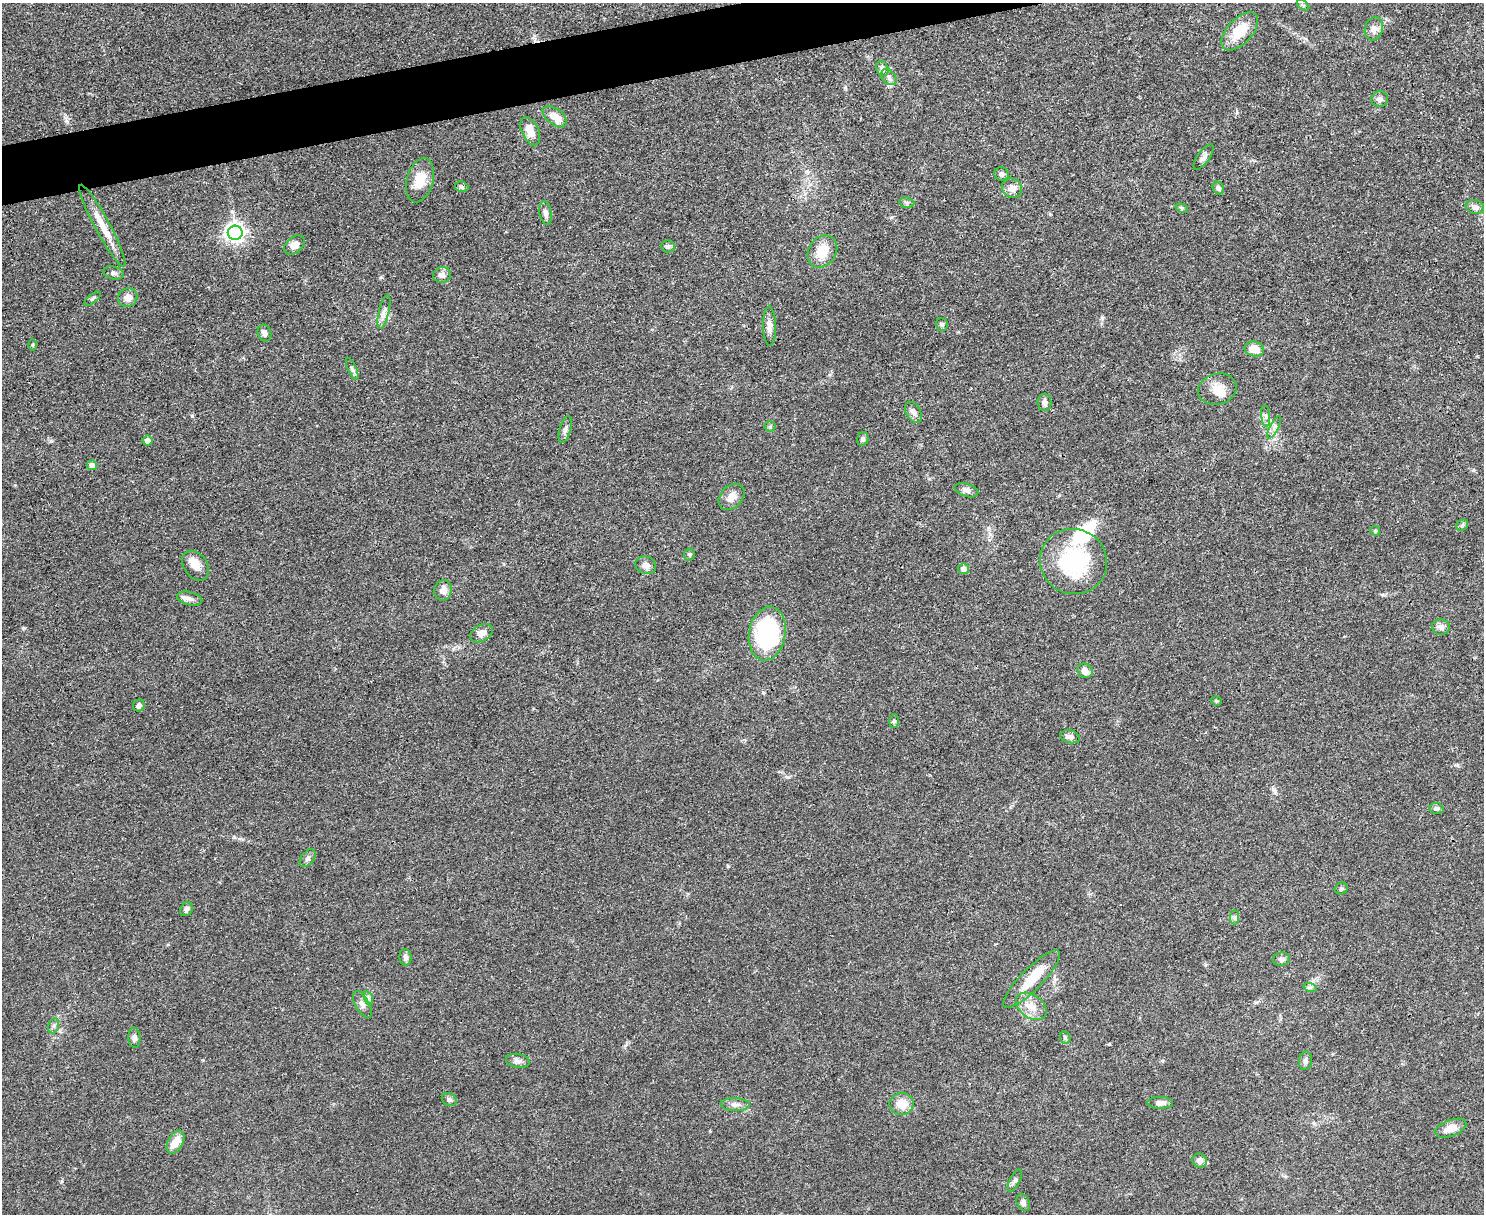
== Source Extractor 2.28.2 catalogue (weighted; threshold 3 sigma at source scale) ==
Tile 8 of 3 x 4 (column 2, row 3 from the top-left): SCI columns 1618-3099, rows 1213-2424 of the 4832 x 4849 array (HDU 1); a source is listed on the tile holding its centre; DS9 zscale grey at full resolution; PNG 1486 x 1216 px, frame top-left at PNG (2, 3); each listed source drawn as its Kron ellipse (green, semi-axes under 4 px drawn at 4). Shown black and unused: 3% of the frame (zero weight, under 3 of 4 exposures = <1% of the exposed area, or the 3 px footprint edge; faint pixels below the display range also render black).
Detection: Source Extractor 2.28.2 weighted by HDU 2 'WHT'; one run over the whole footprint, this tile lists its part. Background 0.0514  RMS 0.0049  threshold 0.022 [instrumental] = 3 sigma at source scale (4.5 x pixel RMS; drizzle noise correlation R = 1.50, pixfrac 1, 0.05/0.05 arcsec/px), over >= 5 px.
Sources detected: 91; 2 inside a brighter listed object's ellipse — not listed separately; the other 89 listed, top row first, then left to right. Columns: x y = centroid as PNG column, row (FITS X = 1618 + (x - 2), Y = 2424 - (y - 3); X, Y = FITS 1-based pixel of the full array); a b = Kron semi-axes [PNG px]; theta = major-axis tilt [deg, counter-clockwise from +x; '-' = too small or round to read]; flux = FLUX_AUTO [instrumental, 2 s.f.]
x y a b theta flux
1303 5 7 3 -37 0.61
1374 29 12 9 75 2.8
1240 31 23 12 47 13
882 69 8 6 -68 1.3
889 77 9 6 -49 1.7
1380 99 8 7 - 1.8
555 117 14 8 -37 7.1
530 131 15 8 -64 6.3
1204 157 15 6 55 2.2
1001 174 7 6 - 1.5
420 180 23 13 75 9.2
462 187 7 5 -16 1.1
1012 188 10 9 - 3.6
1218 188 6 5 - 1.5
907 203 8 5 -7 1
1475 207 9 7 -16 2.6
1182 208 6 4 -28 0.73
546 213 12 6 -79 2.2
102 226 46 7 -62 9
235 233 7 7 - 230
295 245 11 8 40 3.6
668 246 7 6 - 1.3
822 251 17 13 56 9.6
113 273 10 6 -13 1.5
442 275 9 8 - 2.5
128 298 10 9 - 3.8
92 299 10 3 40 0.71
384 312 17 5 76 2.5
942 324 6 6 - 1
769 326 20 6 -89 3
264 333 8 6 -69 2.1
33 345 5 3 - 0.52
1254 349 10 7 -13 7.2
352 369 12 4 -65 1.3
1217 389 19 15 15 6.7
1045 402 8 7 - 2
913 412 11 7 -60 2.3
1266 416 11 4 -85 1.5
770 426 5 5 - 0.68
1274 427 12 4 62 1.7
565 429 14 5 73 1.6
863 439 7 5 74 1.2
148 441 5 5 - 3.3
92 465 5 5 - 3.6
966 490 12 6 -18 2.1
731 497 15 11 46 4
1462 525 6 5 - 0.85
1375 531 5 4 - 0.61
689 554 6 5 - 0.8
1073 561 34 32 -24 43
646 565 10 8 -19 2.6
196 566 16 11 -54 5
964 569 5 5 - 2.4
443 590 10 8 77 3.2
190 599 13 6 -13 2.3
1441 627 9 7 -10 2.3
481 633 12 8 29 3
767 634 27 18 80 56
1085 671 8 7 - 3.5
1216 701 5 4 - 0.63
139 705 6 5 - 1.5
894 721 7 5 89 0.93
1070 737 10 6 -13 2.2
1437 808 7 5 -11 1.3
308 858 10 6 53 1.5
1341 888 6 5 - 0.8
187 909 7 6 - 1.5
1235 917 7 4 90 0.98
405 957 8 6 -87 1.7
1281 959 9 6 8 1.6
1032 979 39 10 45 12
1310 987 7 4 -17 0.87
368 998 7 4 -71 1
362 1004 15 7 -61 2.4
1031 1006 17 11 -37 6.2
53 1026 8 5 72 1.2
134 1038 10 6 -86 1.9
1065 1038 6 5 - 0.81
518 1061 12 7 -9 2.1
1305 1061 9 6 86 1.5
449 1100 7 6 - 1.4
1160 1103 13 6 -2 2.2
735 1104 14 6 -2 2.5
901 1104 12 11 - 6.9
1451 1128 16 8 21 5.2
175 1142 12 7 60 6.4
1200 1161 7 7 - 2.7
1015 1181 12 5 63 1.4
1023 1203 8 6 -67 1.7
Unlisted compact peaks at least as high as the median listed source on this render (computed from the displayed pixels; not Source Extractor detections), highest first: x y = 23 628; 51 441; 66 121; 1102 318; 728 866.